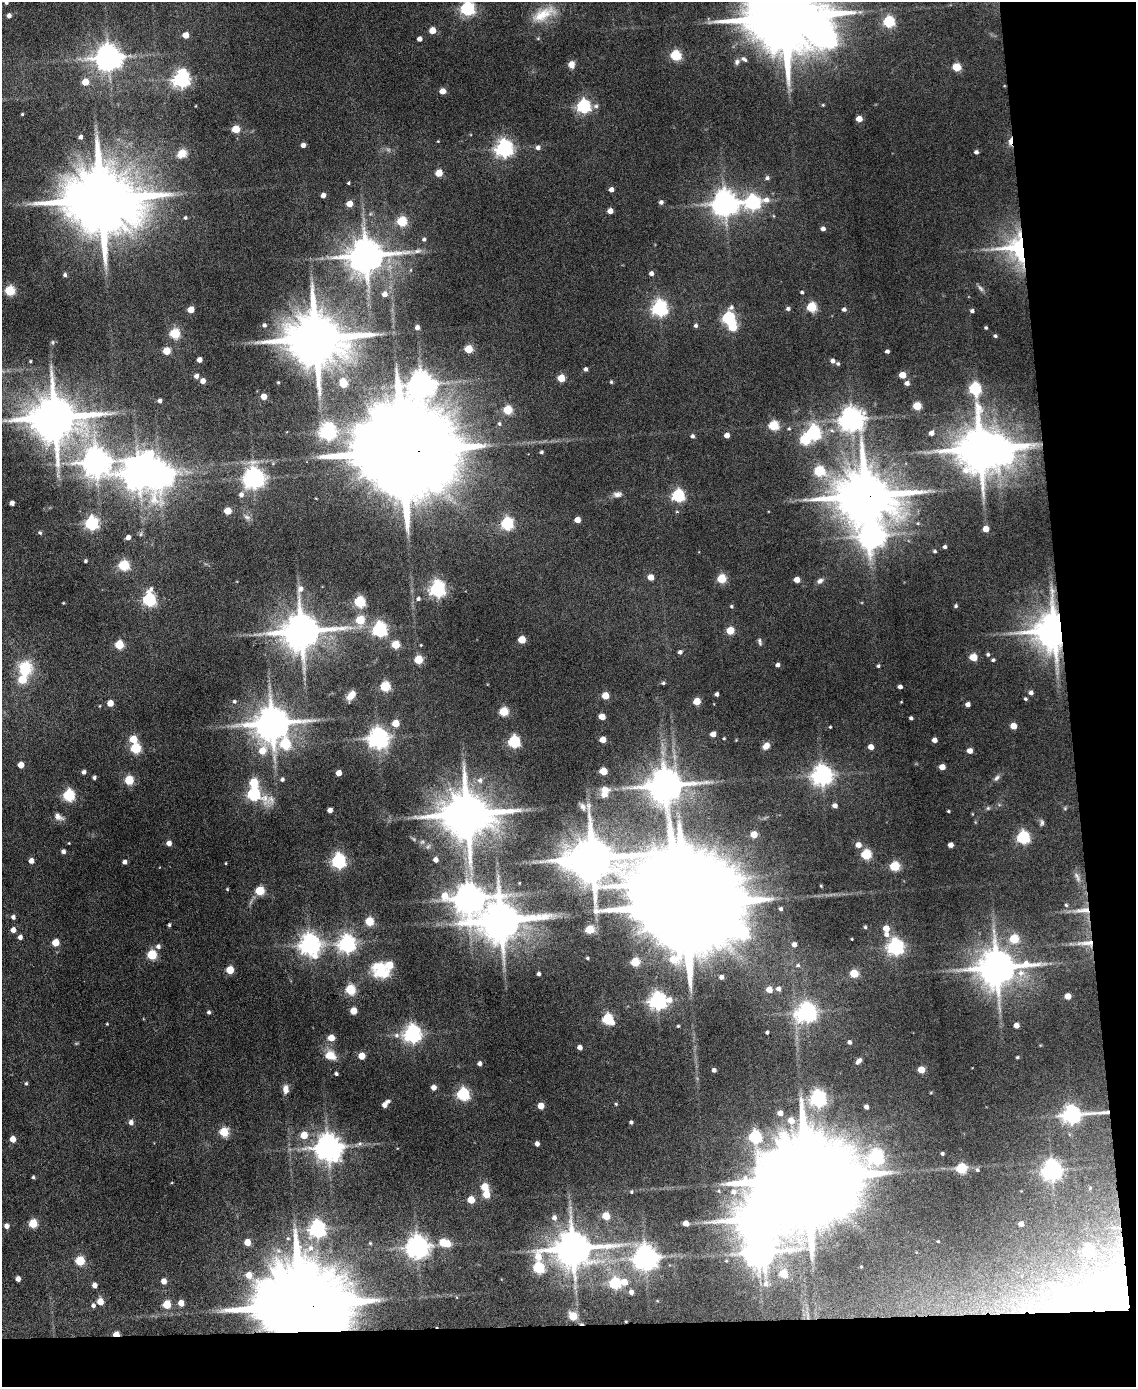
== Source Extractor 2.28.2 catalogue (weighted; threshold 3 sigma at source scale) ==
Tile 12 of 4 x 3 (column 4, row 3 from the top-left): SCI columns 3401-4534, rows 233-1617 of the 4534 x 4512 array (HDU 1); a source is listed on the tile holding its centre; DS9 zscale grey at full resolution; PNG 1138 x 1389 px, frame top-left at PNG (2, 2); no overlay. Shown black and unused: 10% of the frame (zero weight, under 4 of 8 exposures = <1% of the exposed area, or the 3 px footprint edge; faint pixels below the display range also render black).
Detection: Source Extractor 2.28.2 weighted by HDU 2 'WHT'; one run over the whole footprint, this tile lists its part. Background 0.0942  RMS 0.0056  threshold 0.0228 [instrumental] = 3 sigma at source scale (4.09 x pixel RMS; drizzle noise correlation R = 1.36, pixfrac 0.8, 0.05/0.05 arcsec/px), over >= 5 px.
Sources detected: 381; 3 too faint to see at this stretch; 12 inside a brighter object's white glare — not listed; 4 inside a brighter listed object's ellipse — not listed separately; the other 362 listed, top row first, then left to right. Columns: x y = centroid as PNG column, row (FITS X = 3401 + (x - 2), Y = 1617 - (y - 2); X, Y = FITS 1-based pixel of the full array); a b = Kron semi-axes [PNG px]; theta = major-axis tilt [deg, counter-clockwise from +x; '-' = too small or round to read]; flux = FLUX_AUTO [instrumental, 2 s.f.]
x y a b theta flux
6 3 4 4 - 0.86
467 8 6 6 - 120
543 14 34 14 27 12
9 15 4 4 - 2
785 17 22 16 0 7700
889 22 5 5 - 54
432 30 5 4 - 8.5
185 35 5 4 - 6.5
419 39 4 4 - 2.5
676 55 5 5 - 44
109 58 8 8 - 670
744 59 8 5 -39 1.7
737 62 8 6 64 1.6
571 64 7 6 - 3.8
957 67 5 5 - 18
181 79 7 6 - 190
85 82 5 5 - 9
442 91 5 4 - 5.5
823 105 4 3 - 0.47
583 106 6 6 - 110
596 106 7 5 0 1.3
22 114 3 3 - 0.49
859 119 4 4 - 6.6
236 129 5 5 - 15
81 137 4 4 - 1.7
438 141 4 3 - 0.38
1011 141 8 4 78 4.5
303 145 4 4 - 2.4
538 147 5 5 - 1.8
504 148 6 6 - 230
976 152 4 4 - 1.4
182 154 10 8 37 5.5
439 173 5 5 - 11
767 178 5 5 - 1.3
348 183 4 3 - 0.63
611 189 4 4 - 2.7
323 195 4 4 - 2.7
101 199 21 16 -4 6600
661 202 5 5 - 1.5
752 202 9 6 8 130
725 203 8 8 - 640
349 204 5 4 - 6.8
610 211 4 4 - 4.3
185 218 5 4 - 0.82
402 221 5 5 - 33
823 229 4 4 - 2.2
424 239 4 4 - 1.1
1016 249 37 32 -42 51
417 251 12 6 13 2.3
366 255 10 9 - 1400
651 273 4 4 - 1.9
65 275 4 4 - 1.1
981 288 10 6 -45 1.5
10 291 5 5 - 38
802 292 4 3 - 0.81
385 294 5 5 - 3.7
812 307 5 5 - 34
660 308 6 6 - 160
191 309 5 4 - 8.8
788 309 5 4 - 1.4
844 309 5 4 - 1.4
972 311 4 4 - 1.3
729 318 7 6 - 76
264 325 4 4 - 1.3
696 326 4 4 - 1.2
417 327 4 4 - 2.2
733 327 5 5 - 16
986 328 3 3 - 0.72
175 333 5 5 - 36
995 336 4 3 - 0.79
316 339 16 13 -1 4000
53 342 6 4 -90 0.68
469 349 5 5 - 17
166 351 5 5 - 11
887 351 4 4 - 1.5
199 360 4 4 - 3.4
30 361 3 2 - 0.53
832 361 4 4 - 1.9
838 364 4 4 - 0.91
586 369 4 4 - 1.5
902 375 5 4 - 10
196 376 4 4 - 2
561 378 5 5 - 13
203 381 4 4 - 3.7
278 382 3 2 - 0.52
611 382 4 3 - 0.69
343 383 6 5 - 17
907 383 5 4 - 2.2
421 384 27 17 66 720
975 389 6 5 - 66
264 396 4 4 - 6
160 401 4 4 - 1.7
917 406 5 5 - 19
508 410 5 5 - 23
55 417 14 12 4 2700
852 419 8 7 - 520
499 424 5 4 - 0.85
773 425 5 5 - 34
789 429 5 4 - 0.68
328 431 6 6 - 190
813 433 6 6 - 120
931 433 5 4 - 2.6
727 435 4 4 - 3.6
692 436 4 4 - 1.3
805 440 6 5 - 35
980 448 12 11 - 2300
402 451 33 16 1 19000
541 452 4 4 - 0.94
96 462 10 9 - 690
819 471 6 5 - 39
139 473 9 9 - 870
254 478 7 7 - 360
241 494 6 6 - 2.1
617 494 12 7 4 2.3
678 495 6 5 - 78
866 496 17 13 -5 4200
12 503 4 4 - 2.5
228 511 5 5 - 12
247 517 10 6 -16 1.6
577 520 4 4 - 6.2
92 523 6 6 - 100
918 523 5 4 - 0.57
507 524 6 5 - 76
986 529 4 4 - 6.2
40 533 5 4 - 0.68
128 537 4 4 - 3
945 547 3 3 - 1.1
935 551 4 3 - 0.82
85 561 3 3 - 0.79
124 565 5 5 - 41
651 577 5 4 - 6.2
722 579 5 5 - 24
797 580 4 4 - 5.8
820 581 9 6 42 1.8
300 589 8 8 - 2.8
437 589 6 6 - 180
149 599 7 6 - 90
418 599 5 4 - 1.2
360 602 5 5 - 47
63 603 3 3 - 0.41
731 606 4 4 - 0.76
956 606 4 4 - 0.91
360 620 5 5 - 22
379 629 6 6 - 140
730 630 5 5 - 16
1054 630 10 9 - 1700
301 631 11 10 - 1700
522 639 5 5 - 14
760 642 11 5 -77 1.2
119 645 5 5 - 25
396 645 5 5 - 20
421 645 3 3 - 0.36
680 652 4 4 - 1.5
988 654 5 4 - 0.9
973 657 5 5 - 14
418 660 5 5 - 22
993 660 4 3 - 0.9
777 665 4 4 - 1.7
878 666 4 3 - 0.8
25 667 15 14 - 17
663 683 5 4 - 0.88
385 686 5 5 - 36
900 687 4 4 - 2
1031 693 5 4 - 2
717 694 4 4 - 1.7
351 695 12 7 48 4.7
605 696 5 5 - 13
1025 699 4 3 - 0.79
234 701 5 4 - 0.93
697 701 5 5 - 13
110 703 5 4 - 6.3
968 704 4 4 - 2.4
504 711 5 5 - 26
602 716 5 4 - 6.8
911 718 4 3 - 1.2
272 723 12 10 55 1500
396 723 5 5 - 12
1013 726 5 4 - 7.9
830 727 3 2 - 0.51
713 734 4 4 - 4.5
378 738 7 7 - 330
724 738 3 2 - 0.48
133 739 5 5 - 11
603 740 5 4 - 6.7
934 740 4 4 - 3.3
514 742 5 5 - 69
285 744 8 7 - 38
766 746 7 6 - 3.7
871 747 4 4 - 4.3
136 748 5 5 - 37
970 751 4 4 - 3.9
21 765 5 4 - 5.6
942 767 4 4 - 5
603 771 5 5 - 13
84 772 4 4 - 1.7
339 773 4 4 - 5.8
822 775 7 7 - 340
94 777 4 4 - 1.2
997 778 9 5 45 1.4
282 779 5 4 - 1.3
129 780 5 5 - 27
480 780 8 8 - 2.5
665 785 12 10 -74 1400
605 792 15 10 81 6
254 794 9 6 -23 93
69 795 6 5 - 61
835 805 5 4 - 2.5
583 806 10 6 -63 1.8
988 808 6 4 44 0.77
1065 808 6 4 73 0.63
330 810 4 4 - 3.2
948 811 3 3 - 0.63
467 814 14 12 -5 2900
58 817 13 7 -29 2.5
1042 822 9 5 83 1.2
754 834 5 4 - 8.7
1023 837 6 6 - 82
422 842 6 4 18 0.88
169 843 5 5 - 3.1
858 845 5 5 - 4.1
951 845 4 4 - 3.2
63 851 5 5 - 1.4
866 854 5 5 - 40
592 858 32 12 5 2900
436 860 5 4 - 2.8
31 861 4 4 - 3.4
338 861 6 6 - 130
125 862 4 4 - 2
226 863 4 2 - 0.4
895 866 5 5 - 31
1077 877 16 5 -65 2.3
821 886 4 3 - 0.46
227 889 4 3 - 0.46
260 891 5 5 - 27
468 898 12 10 2 910
685 905 41 17 -1 23000
781 909 4 4 - 1.3
1083 910 27 8 3 6.6
13 917 4 4 - 1.6
369 921 5 5 - 23
501 921 12 11 - 2000
169 925 4 3 - 0.84
865 927 4 4 - 0.74
886 928 5 5 - 6.2
590 929 5 5 - 23
13 930 5 5 - 3.1
886 934 8 7 - 2.7
20 937 4 4 - 2.1
852 939 4 2 - 0.34
1014 939 5 5 - 25
56 942 5 5 - 9.8
1086 943 28 8 0 6.6
310 944 8 7 - 350
347 944 7 6 - 210
794 944 5 5 - 2.8
158 946 6 6 - 1.7
895 947 6 6 - 190
152 955 5 5 - 32
587 958 4 3 - 0.67
635 962 5 5 - 23
798 965 7 5 13 1
997 967 11 10 - 1700
230 970 5 5 - 15
381 970 22 17 -35 17
854 973 5 5 - 21
1021 973 11 9 25 5.4
539 974 3 3 - 1.3
721 977 4 4 - 1.9
350 989 5 5 - 32
779 989 5 5 - 2.1
769 990 5 5 - 6.3
1068 996 5 4 - 6.7
658 1001 7 6 - 220
353 1011 5 5 - 8.3
209 1012 5 4 - 1.1
807 1012 7 7 - 310
607 1019 6 5 - 47
107 1024 3 3 - 0.43
1016 1025 4 4 - 3.7
678 1026 3 3 - 0.52
767 1032 3 3 - 0.86
412 1034 7 6 - 220
396 1035 8 7 - 1.9
331 1038 5 5 - 7.5
849 1042 4 4 - 1.5
580 1047 4 4 - 2.6
330 1055 13 10 -25 7
362 1056 5 5 - 8.9
1017 1057 3 3 - 0.64
859 1061 8 5 47 1.9
480 1063 4 4 - 1.9
714 1070 4 4 - 1.6
921 1070 5 5 - 10
336 1074 4 3 - 1
26 1083 4 4 - 0.72
434 1087 4 4 - 3.4
286 1089 10 7 89 3.3
463 1094 6 5 - 79
818 1099 6 6 - 190
385 1104 9 4 48 3
616 1104 4 3 - 0.55
541 1106 5 4 - 7.4
866 1107 4 4 - 2.1
780 1113 5 4 - 4.3
1071 1115 11 6 3 250
791 1120 7 6 - 5.7
131 1122 5 5 - 2.4
631 1122 4 3 - 0.98
224 1132 5 5 - 22
304 1135 5 5 - 9.8
755 1137 6 6 - 70
13 1139 5 4 - 6
537 1144 4 4 - 2.3
328 1147 8 8 - 700
942 1153 3 3 - 0.84
876 1157 8 7 - 130
961 1169 5 5 - 35
977 1170 5 5 - 0.86
1052 1171 7 6 - 320
33 1177 4 3 - 0.83
807 1179 32 20 1 17000
485 1187 5 5 - 14
631 1192 4 4 - 0.63
733 1192 8 8 - 3.7
486 1194 5 5 - 8.9
471 1200 5 5 - 9.9
606 1216 5 5 - 12
554 1218 7 6 - 2.3
33 1223 5 5 - 20
686 1223 5 4 - 4.4
1021 1224 4 4 - 3.1
7 1226 5 4 - 2.6
317 1229 7 6 - 200
288 1238 6 5 - 0.87
938 1241 3 2 - 0.41
247 1242 5 4 - 7.6
443 1242 5 5 - 13
370 1243 5 4 - 0.59
417 1247 7 7 - 460
311 1248 10 8 72 4.3
573 1248 11 10 - 1600
1088 1250 5 5 - 52
646 1258 8 7 - 570
80 1261 5 5 - 26
861 1267 3 2 - 0.34
538 1268 16 6 -89 54
783 1274 5 5 - 16
249 1275 6 6 - 6.3
18 1279 4 4 - 3
164 1281 5 4 - 4.2
624 1282 6 5 - 7
615 1283 6 5 - 57
95 1285 4 4 - 3.1
631 1292 5 4 - 2.2
1109 1301 111 33 -9 120
100 1302 5 4 - 7.5
181 1303 5 4 - 5.1
167 1304 5 5 - 17
93 1305 5 5 - 1.5
300 1305 27 16 1 14000
573 1316 5 5 - 16
116 1334 5 4 - 7.9
Overlapping masked pixels (flux is a lower limit): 11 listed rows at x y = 1011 141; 1016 249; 402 451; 866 496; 1054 630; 1083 910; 1086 943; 1071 1115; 1109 1301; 300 1305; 116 1334
Isophote crosses this tile's border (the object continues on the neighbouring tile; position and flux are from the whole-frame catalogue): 3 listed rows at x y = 6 3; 467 8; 785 17